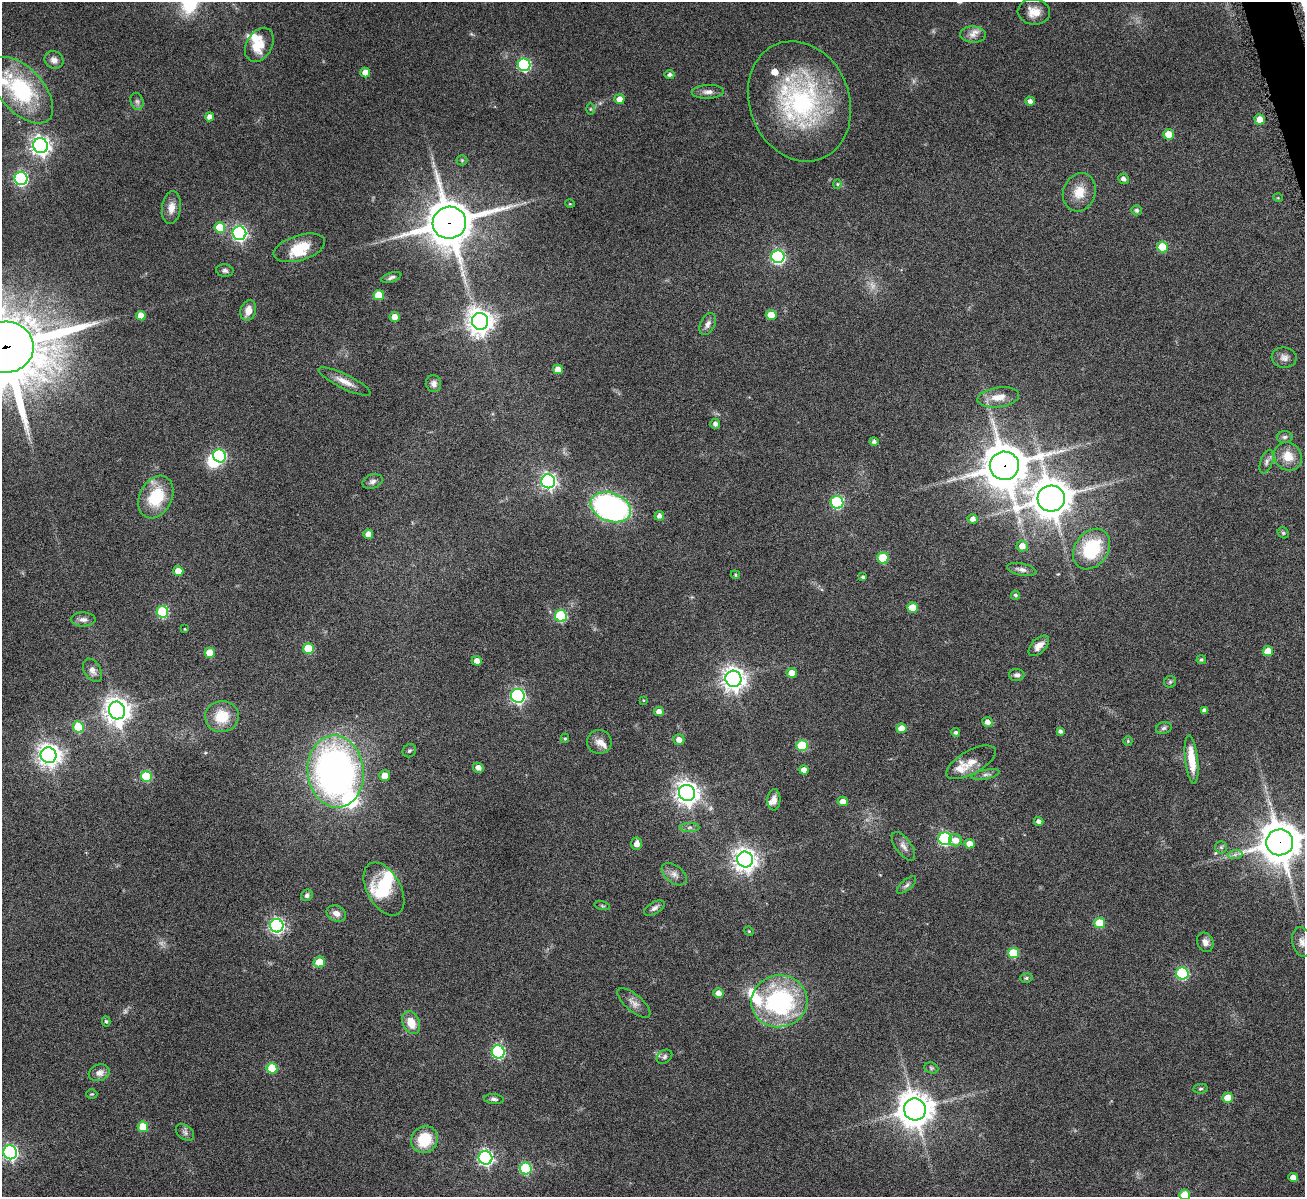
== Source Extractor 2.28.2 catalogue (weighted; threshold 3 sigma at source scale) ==
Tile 10 of 4 x 4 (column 2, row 3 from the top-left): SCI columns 1311-2613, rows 1471-2665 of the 5223 x 5210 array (HDU 1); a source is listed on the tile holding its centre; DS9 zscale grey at full resolution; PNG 1307 x 1199 px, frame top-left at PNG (2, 2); each listed source drawn as its Kron ellipse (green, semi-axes under 4 px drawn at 4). Shown black and unused: <1% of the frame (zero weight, under 4 of 8 exposures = <1% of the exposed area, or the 3 px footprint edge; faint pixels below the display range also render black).
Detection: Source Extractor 2.28.2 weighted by HDU 2 'WHT'; one run over the whole footprint, this tile lists its part. Background 0.108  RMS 0.0052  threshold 0.0211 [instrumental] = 3 sigma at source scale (4.09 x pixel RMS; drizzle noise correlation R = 1.36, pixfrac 0.8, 0.05/0.05 arcsec/px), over >= 5 px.
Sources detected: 184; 3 too faint to see at this stretch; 2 inside a brighter object's white glare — neither listed nor drawn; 10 inside a brighter listed object's ellipse — not listed separately; the other 169 listed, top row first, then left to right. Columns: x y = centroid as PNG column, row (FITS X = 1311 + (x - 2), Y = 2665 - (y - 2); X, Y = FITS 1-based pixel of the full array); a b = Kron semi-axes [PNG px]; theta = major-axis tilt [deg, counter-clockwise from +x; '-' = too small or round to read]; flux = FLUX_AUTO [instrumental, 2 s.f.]
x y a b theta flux
1034 12 16 13 -6 5.9
973 35 13 8 -3 3.3
259 45 18 12 60 9.5
54 60 10 8 -30 2.7
524 65 6 6 - 61
365 73 5 4 - 5.1
670 75 5 4 - 1.3
21 90 40 22 -48 46
708 92 16 7 3 2.6
619 99 5 5 - 3.4
137 101 9 6 -73 1.4
799 101 61 50 -68 82
1030 101 5 4 - 2
590 109 6 4 -90 0.59
210 117 4 4 - 3
1260 119 5 5 - 5.1
1169 134 5 5 - 7.9
41 146 7 7 - 260
462 160 5 5 - 0.61
21 178 6 6 - 83
1123 179 5 5 - 1.7
837 184 4 4 - 0.53
1079 192 19 16 71 8.1
1278 198 5 3 - 0.43
570 204 5 3 - 0.37
171 208 16 9 82 4.3
1137 210 5 5 - 1
449 223 17 16 - 1800
220 228 5 5 - 16
239 233 7 6 - 120
1162 247 5 5 - 14
299 248 26 12 17 13
778 257 6 6 - 94
225 270 9 6 -8 1.4
391 277 10 4 17 1.4
379 295 5 5 - 11
248 310 10 7 73 4.7
771 315 5 5 - 6.9
141 316 5 4 - 5.5
395 317 5 5 - 4.3
480 321 8 8 - 490
708 324 12 7 63 2.3
5 347 29 25 2 5100
1284 358 12 10 -6 2.6
558 369 5 4 - 5.3
345 382 29 7 -26 5
434 384 8 7 - 2.1
998 397 21 10 8 6.6
715 424 5 5 - 1.7
1285 437 8 6 2 1.2
874 442 5 4 - 1.3
220 456 7 6 - 51
1288 456 15 13 -47 7.2
1267 462 12 6 70 1.9
1004 466 14 14 - 1600
372 481 10 7 19 1.8
548 481 7 7 - 160
156 497 22 16 63 21
1051 499 13 13 - 1100
837 502 6 6 - 57
611 507 21 14 -20 110
659 516 5 5 - 2.1
973 519 5 5 - 2.2
1283 533 6 5 - 0.85
368 534 5 4 - 3.9
1022 546 5 5 - 3.8
1092 549 22 16 54 28
883 558 5 5 - 16
1022 569 15 6 -12 2
178 571 5 5 - 4.5
735 575 5 4 - 0.6
863 577 4 3 - 0.83
1015 595 4 4 - 0.92
913 608 5 5 - 9.1
162 612 6 5 - 35
561 616 6 6 - 36
83 619 12 7 -2 2.4
185 629 3 2 - 0.36
1039 646 13 7 45 4.1
308 648 5 5 - 13
1268 651 5 5 - 7.8
210 653 5 5 - 9.6
1201 660 4 4 - 0.82
477 661 5 4 - 3
92 670 13 8 -60 2.5
792 673 5 5 - 5
1017 675 7 6 - 1.7
733 679 8 8 - 400
1170 682 6 5 - 0.83
518 696 7 6 - 110
643 700 3 3 - 0.37
117 710 9 8 - 490
1204 710 4 4 - 1.4
659 712 5 4 - 3.2
222 716 17 15 12 13
988 722 5 5 - 2.7
78 727 5 5 - 17
901 728 5 5 - 5.7
1164 728 8 5 18 1.2
1060 731 4 4 - 1.2
956 732 4 4 - 1.1
565 738 5 4 - 0.67
679 740 5 5 - 3
1128 741 5 4 - 0.57
599 742 12 12 - 3.4
802 745 6 5 - 24
409 751 7 6 - 0.91
49 755 8 7 - 350
1192 759 24 6 -84 9.8
971 762 27 11 29 5.8
478 768 5 5 - 3
804 770 4 4 - 3.4
336 771 36 28 -83 220
986 775 14 4 11 1.7
146 776 5 5 - 22
385 776 5 5 - 4.6
687 793 8 8 - 400
774 800 10 6 88 2.6
843 801 5 4 - 3
1039 821 5 4 - 1.8
689 827 10 4 1 1.3
945 839 6 6 - 81
955 840 6 6 - 4.3
1280 842 13 13 - 1400
637 844 6 5 - 3
970 844 5 5 - 3.9
903 846 16 7 -53 2.8
1221 847 6 6 - 0.86
1235 855 7 4 2 1.3
745 859 8 7 - 400
674 874 14 8 -37 2.9
907 885 12 5 41 1.3
384 889 29 17 -61 18
307 895 6 5 - 1.4
602 906 8 3 -13 0.59
654 908 11 6 31 1.8
336 913 10 7 -24 3.2
1100 923 5 5 - 17
277 926 7 6 - 130
749 931 5 4 - 0.52
1205 942 10 8 -66 2.7
1302 942 15 9 -78 3.1
1013 953 5 5 - 19
319 962 6 5 - 10
1182 973 6 6 - 49
1026 978 6 5 - 0.83
718 993 5 5 - 2.9
779 1001 28 26 10 67
634 1003 20 8 -41 3.3
106 1021 5 4 - 0.74
411 1023 12 8 -65 7.4
498 1052 6 6 - 67
664 1057 8 6 35 1.3
272 1068 5 5 - 20
931 1068 7 5 -22 0.94
99 1073 11 8 18 3.1
1200 1089 7 4 7 0.84
92 1094 6 4 1 0.56
1228 1098 5 5 - 8.1
494 1099 10 5 -5 1.3
915 1109 11 11 - 890
143 1127 5 5 - 12
185 1132 10 7 -38 1.5
424 1139 14 12 47 16
10 1152 7 6 - 120
485 1158 7 6 - 140
526 1169 6 6 - 37
1293 1177 5 4 - 3.6
1185 1195 5 5 - 9.4
Overlapping masked pixels (flux is a lower limit): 4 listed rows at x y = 449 223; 5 347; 1004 466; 1280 842
Isophote crosses this tile's border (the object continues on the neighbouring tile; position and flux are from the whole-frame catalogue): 4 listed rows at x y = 5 347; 1280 842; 1302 942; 1185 1195